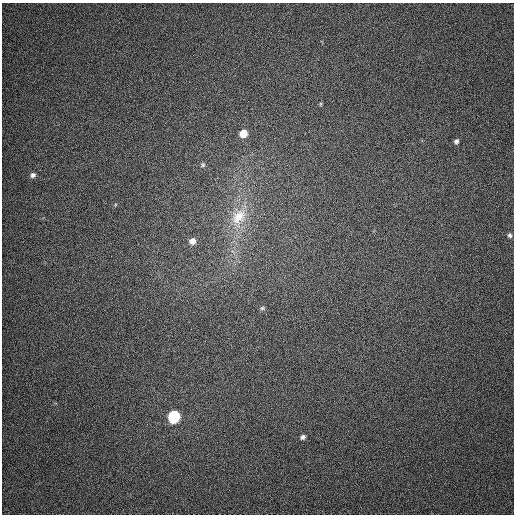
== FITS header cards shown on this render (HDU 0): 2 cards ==
NAXIS1  =                  512
NAXIS2  =                  512

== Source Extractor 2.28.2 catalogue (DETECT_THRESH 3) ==
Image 512 x 512 px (HDU 0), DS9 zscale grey, 1 PNG px = 1 image px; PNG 516 x 516 px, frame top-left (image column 1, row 512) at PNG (2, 3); no overlay
Background 323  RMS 6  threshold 18.1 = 3 sigma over >= 5 px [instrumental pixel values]
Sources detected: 11; all 11 listed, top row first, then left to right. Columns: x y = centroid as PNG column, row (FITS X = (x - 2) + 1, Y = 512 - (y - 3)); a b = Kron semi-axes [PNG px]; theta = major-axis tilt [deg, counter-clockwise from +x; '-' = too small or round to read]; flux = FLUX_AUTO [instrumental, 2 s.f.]
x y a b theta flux
320 104 6 4 89 480
243 134 6 6 - 6600
456 141 6 5 - 1100
203 165 6 5 - 680
33 175 6 6 - 1300
239 217 27 19 46 13000
510 235 6 5 - 960
192 241 7 6 - 2700
262 308 7 5 3 790
174 417 7 6 - 55000
303 437 5 5 - 1200